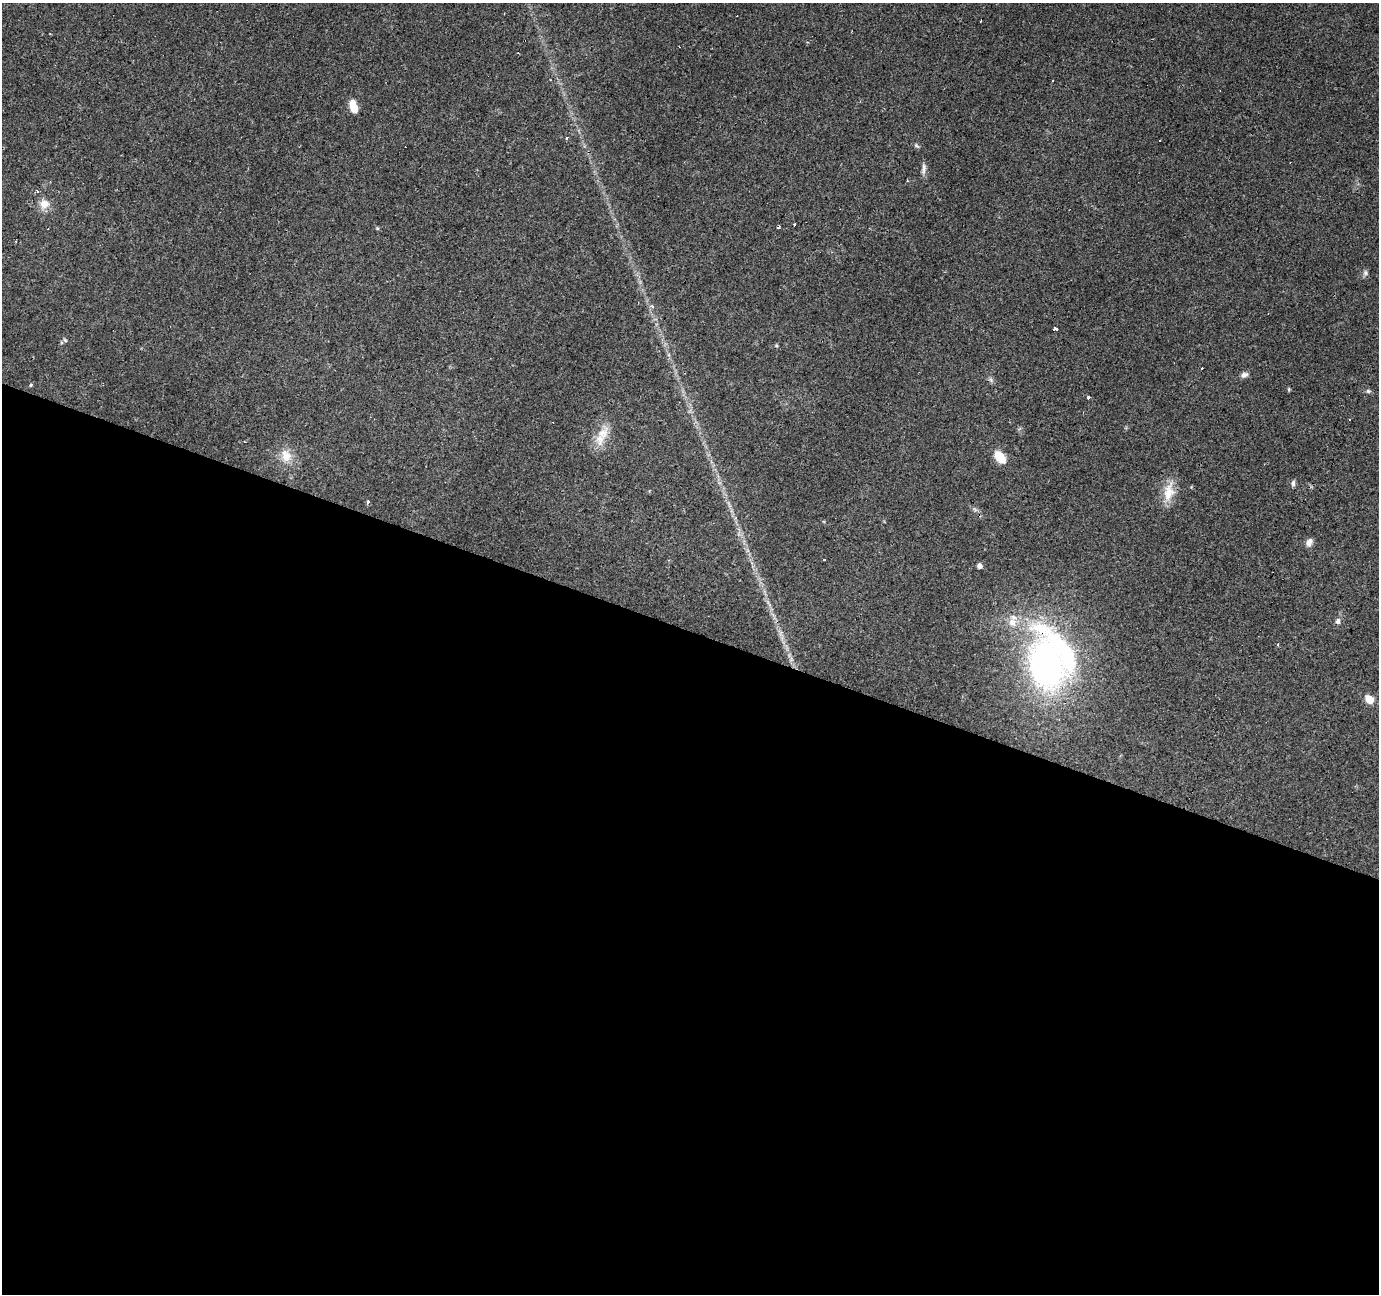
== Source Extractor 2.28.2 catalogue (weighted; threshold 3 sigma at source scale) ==
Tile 14 of 4 x 4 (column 2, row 4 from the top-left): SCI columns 1377-2753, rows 208-1499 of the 5510 x 5647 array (HDU 1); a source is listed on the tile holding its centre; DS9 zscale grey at full resolution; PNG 1381 x 1296 px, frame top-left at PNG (2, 3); no overlay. Shown black and unused: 51% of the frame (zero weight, under 3 of 4 exposures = <1% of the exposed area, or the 3 px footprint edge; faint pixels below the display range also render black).
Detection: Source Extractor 2.28.2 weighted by HDU 2 'WHT'; one run over the whole footprint, this tile lists its part. Background 0.0565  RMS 0.0043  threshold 0.0191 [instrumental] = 3 sigma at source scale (4.5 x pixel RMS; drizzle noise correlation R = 1.50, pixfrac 1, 0.0396/0.0396 arcsec/px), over >= 5 px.
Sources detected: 44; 10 cosmic-ray / hot-pixel residue — not listed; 1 inside a brighter listed object's ellipse — not listed separately; the other 33 listed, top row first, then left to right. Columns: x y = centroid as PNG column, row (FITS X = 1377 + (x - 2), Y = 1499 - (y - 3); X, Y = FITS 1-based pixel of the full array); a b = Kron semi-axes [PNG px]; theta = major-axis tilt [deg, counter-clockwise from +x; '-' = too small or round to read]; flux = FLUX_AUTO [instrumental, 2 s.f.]
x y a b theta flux
1052 81 2 2 - 0.33
353 106 15 8 -74 5
567 138 3 3 - 2.2
916 146 8 5 -31 0.78
924 169 16 5 83 1.8
37 191 4 3 - 0.65
44 204 14 12 24 4.1
795 224 3 3 - 1.7
779 228 3 3 - 0.94
1365 273 7 6 - 1.1
652 306 6 5 - 0.84
1055 329 4 4 - 8.9
65 340 6 4 -44 0.61
776 345 5 4 - 0.56
1202 368 3 3 - 1.4
1244 375 9 6 22 1.7
991 380 8 5 -46 0.98
31 385 4 4 - 0.48
1289 389 6 4 90 0.47
1368 391 7 5 19 0.77
1088 397 3 3 - 2.3
603 433 23 13 53 7.5
286 456 18 14 -69 6.2
1000 457 12 7 -49 9.8
1293 483 8 5 81 1.1
1169 492 27 13 79 7.9
368 502 3 3 - 1.3
1309 542 10 7 62 2.3
979 566 5 5 - 1.9
1338 621 8 6 86 1.4
1012 622 13 11 82 4.9
1046 665 54 31 -73 130
1369 699 9 7 -49 5.3
Overlapping masked pixels (flux is a lower limit): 2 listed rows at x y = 1055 329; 1046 665